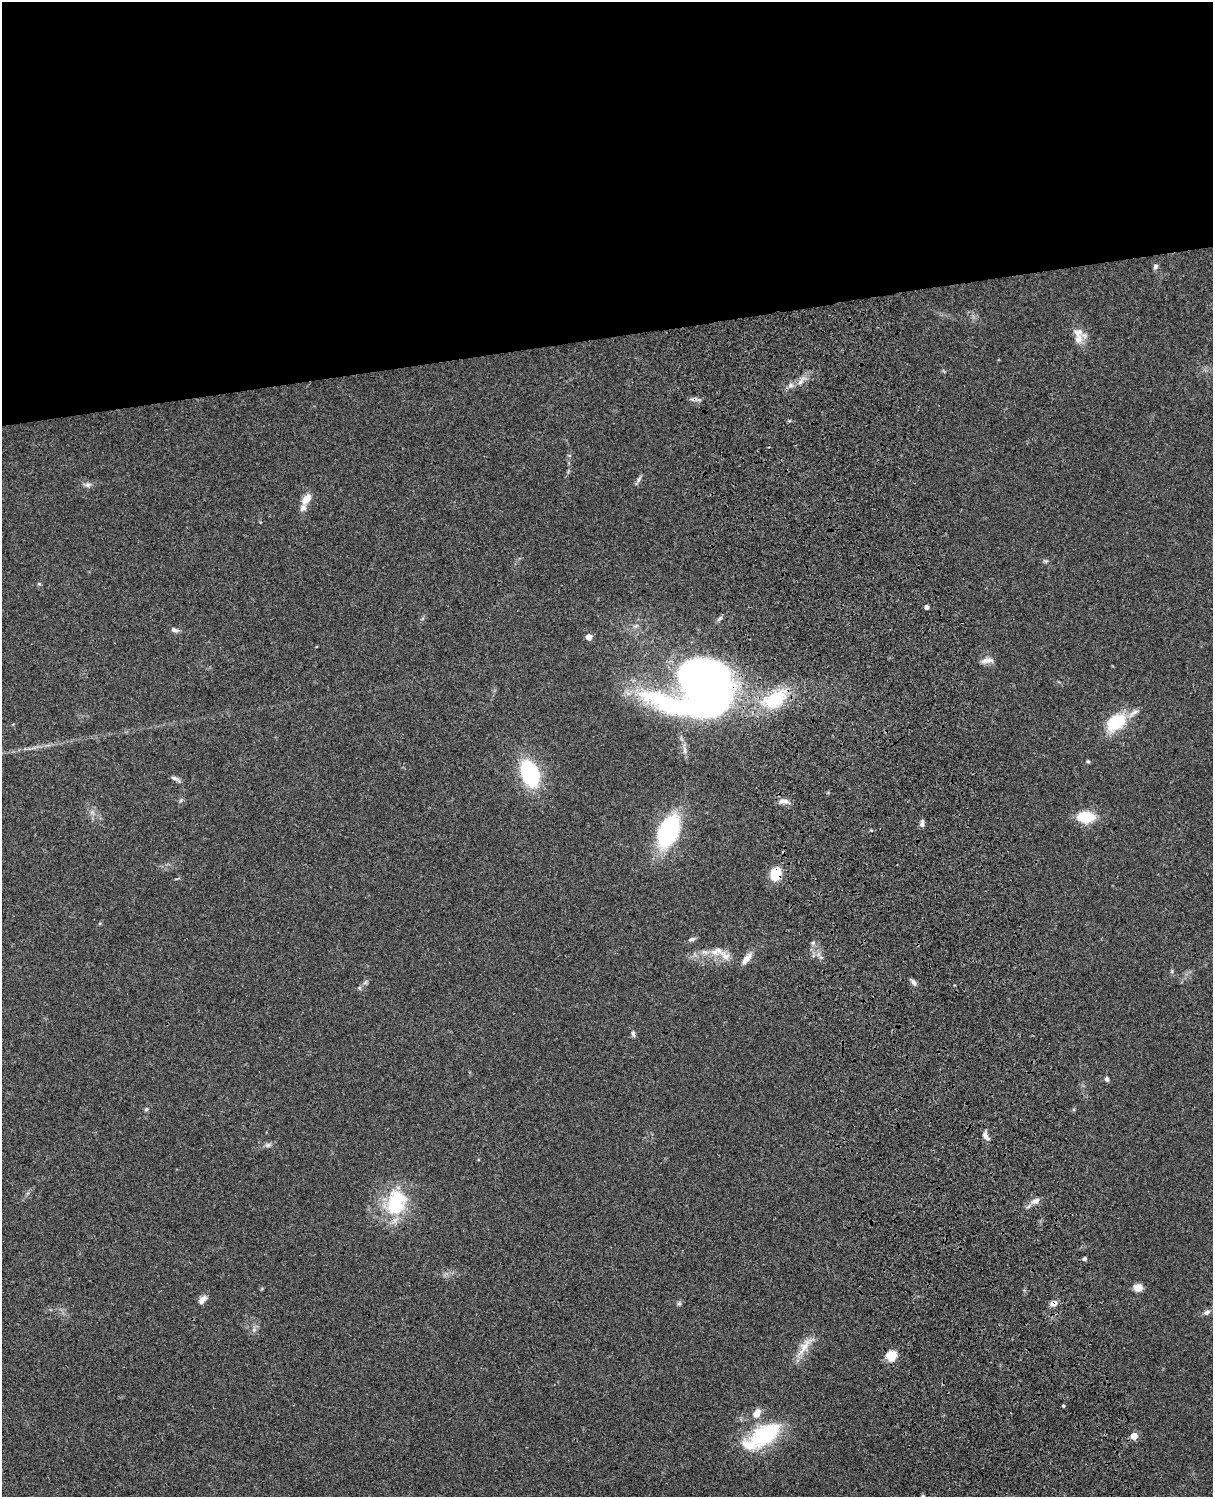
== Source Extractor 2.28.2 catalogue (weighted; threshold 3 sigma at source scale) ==
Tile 2 of 4 x 3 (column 2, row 1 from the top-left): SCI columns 1333-2543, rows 3265-4759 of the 5085 x 4923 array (HDU 1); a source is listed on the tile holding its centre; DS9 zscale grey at full resolution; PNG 1215 x 1499 px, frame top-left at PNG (2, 2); no overlay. Shown black and unused: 23% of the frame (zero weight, under 3 of 4 exposures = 6% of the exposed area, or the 3 px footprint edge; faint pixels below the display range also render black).
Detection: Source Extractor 2.28.2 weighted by HDU 2 'WHT'; one run over the whole footprint, this tile lists its part. Background 0.106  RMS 0.0065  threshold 0.0292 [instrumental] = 3 sigma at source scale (4.5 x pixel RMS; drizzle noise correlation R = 1.50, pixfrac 1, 0.05/0.05 arcsec/px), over >= 5 px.
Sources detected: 57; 2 cosmic-ray / hot-pixel residue — not listed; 3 inside a brighter listed object's ellipse — not listed separately; the other 52 listed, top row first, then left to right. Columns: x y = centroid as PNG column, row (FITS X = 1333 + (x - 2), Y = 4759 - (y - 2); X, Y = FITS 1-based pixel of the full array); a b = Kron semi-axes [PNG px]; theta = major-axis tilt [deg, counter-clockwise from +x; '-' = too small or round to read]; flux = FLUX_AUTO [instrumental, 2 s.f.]
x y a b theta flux
1155 266 7 6 - 1.5
1078 339 17 12 84 6.8
800 382 7 6 - 2.4
791 385 8 6 -1 2.3
569 455 5 3 - 0.67
639 479 10 5 60 1.7
88 485 8 7 - 2.2
306 499 12 7 50 7.5
1045 561 7 5 -21 1.1
39 584 6 4 -42 0.82
927 607 4 4 - 2.3
174 630 10 5 -17 2.1
589 637 5 5 - 5.8
987 660 17 6 6 3.6
701 687 57 52 8 530
775 699 41 22 29 35
1133 713 18 7 38 3.9
1117 721 16 10 33 42
1088 761 5 4 - 0.88
530 773 22 13 -71 64
175 779 15 4 -28 2
181 800 6 5 - 1
783 801 15 6 5 3.3
1085 817 18 11 -1 19
922 824 8 5 85 2.3
871 830 4 3 - 0.62
668 831 25 14 66 98
775 874 17 13 70 11
692 939 9 5 21 1.6
813 943 6 5 - 1.3
717 951 19 11 20 7.5
746 959 18 7 51 4.6
914 983 9 5 -54 2.1
359 988 6 5 - 1
633 1033 9 5 -76 1.5
1107 1079 6 5 - 1.5
146 1109 6 4 23 1.1
986 1136 12 6 -59 3.1
268 1145 8 6 -12 1.7
1036 1201 12 7 21 3.1
396 1202 37 27 74 38
1085 1259 4 4 - 1.6
1138 1287 8 7 - 5.9
202 1299 12 7 47 3.7
1054 1303 10 7 22 3.1
679 1304 7 4 0 1
1207 1312 9 6 25 2.2
805 1346 34 9 54 9.5
891 1355 12 11 - 8.7
757 1413 13 9 54 5.5
762 1436 44 19 33 51
1134 1436 5 5 - 13
Overlapping masked pixels (flux is a lower limit): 3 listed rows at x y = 701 687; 775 874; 1054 1303